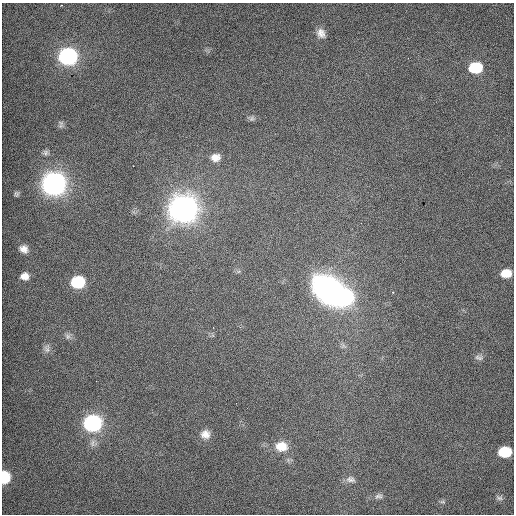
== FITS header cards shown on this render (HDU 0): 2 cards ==
NAXIS1  =                  512 / Axis length
NAXIS2  =                  512 / Axis length

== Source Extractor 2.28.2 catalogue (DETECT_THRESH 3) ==
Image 512 x 512 px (HDU 0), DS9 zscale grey, 1 PNG px = 1 image px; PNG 516 x 516 px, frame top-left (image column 1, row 512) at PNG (2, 3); no overlay
Background 497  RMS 2.7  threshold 8.23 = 3 sigma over >= 5 px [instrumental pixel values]
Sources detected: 28; all 28 listed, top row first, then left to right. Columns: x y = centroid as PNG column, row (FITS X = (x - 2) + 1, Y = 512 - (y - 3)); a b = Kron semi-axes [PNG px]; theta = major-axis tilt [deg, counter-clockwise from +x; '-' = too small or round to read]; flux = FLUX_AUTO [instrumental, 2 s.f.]
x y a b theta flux
321 33 12 9 -60 1200
68 56 10 9 - 65000
475 68 10 8 4 10000
252 118 7 7 - 450
61 124 11 6 88 550
46 152 8 7 - 510
215 157 12 10 7 1600
133 166 3 2 - 160
54 184 11 10 - 170000
183 209 12 10 6 280000
24 249 9 7 -32 1100
506 273 10 7 3 3400
25 276 7 6 - 1300
78 282 10 8 2 14000
328 289 31 24 -42 37000
345 297 12 10 25 37000
68 336 8 6 83 540
47 349 11 7 -62 640
479 357 13 7 -8 730
93 423 10 9 - 57000
205 434 11 10 - 1400
281 446 14 11 0 2800
505 452 9 7 0 10000
4 477 8 6 90 14000
351 479 13 7 -12 750
379 496 11 6 6 620
499 498 8 6 -3 410
442 502 8 4 0 290
At the frame edge (FLAGS 8, measured only in part): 1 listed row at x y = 4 477